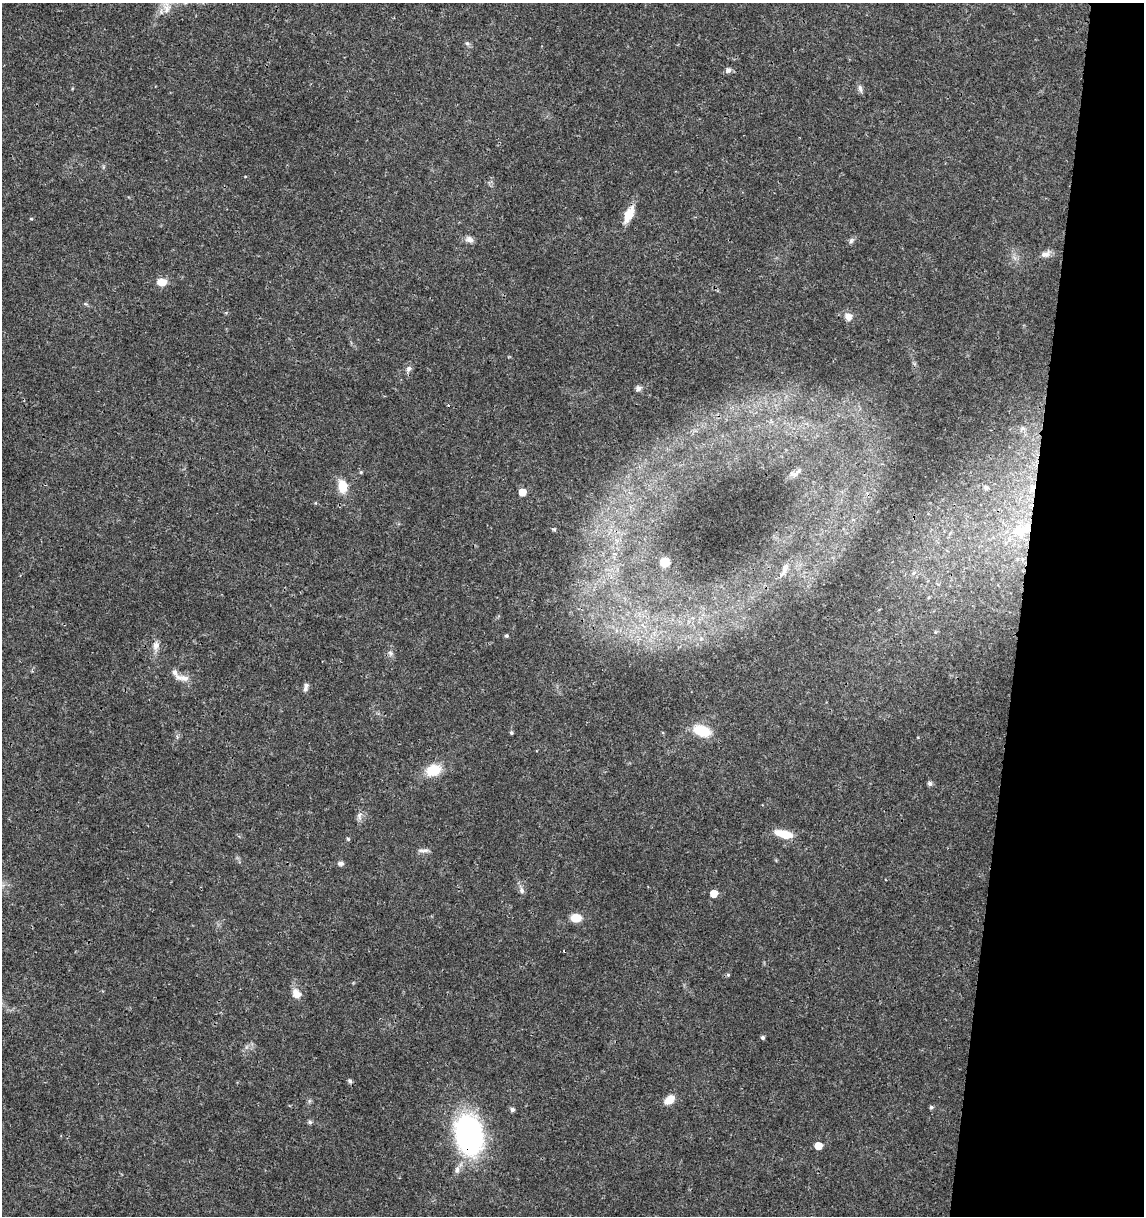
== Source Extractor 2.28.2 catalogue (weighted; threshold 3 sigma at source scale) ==
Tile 8 of 4 x 4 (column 4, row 2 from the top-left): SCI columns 3653-4794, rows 2441-3654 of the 5079 x 4871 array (HDU 1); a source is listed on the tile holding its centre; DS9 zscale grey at full resolution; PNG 1146 x 1218 px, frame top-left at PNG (2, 3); no overlay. Shown black and unused: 11% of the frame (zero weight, under 3 of 4 exposures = <1% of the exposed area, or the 3 px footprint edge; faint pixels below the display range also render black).
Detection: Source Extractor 2.28.2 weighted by HDU 2 'WHT'; one run over the whole footprint, this tile lists its part. Background 0.0189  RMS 0.0018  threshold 0.00805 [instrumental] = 3 sigma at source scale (4.5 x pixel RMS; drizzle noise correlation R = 1.50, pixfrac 1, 0.0396/0.0396 arcsec/px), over >= 5 px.
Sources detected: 56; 1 cosmic-ray / hot-pixel residue — not listed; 2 inside a brighter listed object's ellipse — not listed separately; the other 53 listed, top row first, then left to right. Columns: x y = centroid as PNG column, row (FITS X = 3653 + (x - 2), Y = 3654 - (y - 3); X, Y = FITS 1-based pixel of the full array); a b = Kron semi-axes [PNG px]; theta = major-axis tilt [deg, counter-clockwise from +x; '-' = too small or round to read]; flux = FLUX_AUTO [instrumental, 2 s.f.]
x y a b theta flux
166 9 15 10 -65 1.7
467 43 6 5 - 0.36
728 70 7 6 - 0.8
860 89 12 5 -79 0.61
629 214 21 9 64 3
31 219 5 3 - 0.18
469 239 11 8 -28 0.84
851 241 8 6 58 0.47
1046 254 14 7 21 0.99
162 282 11 8 -2 2
848 317 10 8 -42 1.3
409 369 9 6 59 0.62
638 388 7 6 - 0.67
1023 428 8 6 0 0.46
361 472 4 4 - 0.21
794 474 12 6 -14 0.77
342 486 15 10 -80 3
986 488 5 4 - 0.51
1032 488 7 5 80 0.72
522 492 5 5 - 2.7
554 529 5 4 - 0.2
1021 530 27 17 15 5.3
665 562 7 7 - 3.5
784 570 22 7 67 1.6
913 573 6 4 46 0.33
506 636 4 4 - 0.31
156 646 13 8 80 1.2
390 653 8 5 -27 0.48
184 678 14 9 -9 1.4
305 689 9 6 60 0.61
702 731 17 10 -16 6
511 733 4 4 - 0.3
433 770 18 13 19 4.2
930 783 6 5 - 0.52
359 816 11 7 72 0.72
784 834 19 8 -14 3.7
348 839 5 3 - 0.18
423 850 18 4 0 0.62
341 863 8 6 -1 0.52
522 890 10 7 -71 0.68
714 894 5 5 - 2.9
576 918 9 7 5 3.1
728 975 5 4 - 0.27
296 994 11 9 -51 1.8
763 1037 4 4 - 0.36
350 1081 6 5 - 0.4
669 1100 13 9 37 1.9
931 1107 5 4 - 0.34
512 1109 5 4 - 0.6
310 1122 6 5 - 0.38
469 1135 29 19 -79 49
818 1146 5 5 - 3.3
457 1169 8 6 86 0.64
Overlapping masked pixels (flux is a lower limit): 3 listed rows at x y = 1032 488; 1021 530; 469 1135
Isophote crosses this tile's border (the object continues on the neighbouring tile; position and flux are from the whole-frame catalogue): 1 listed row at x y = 166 9